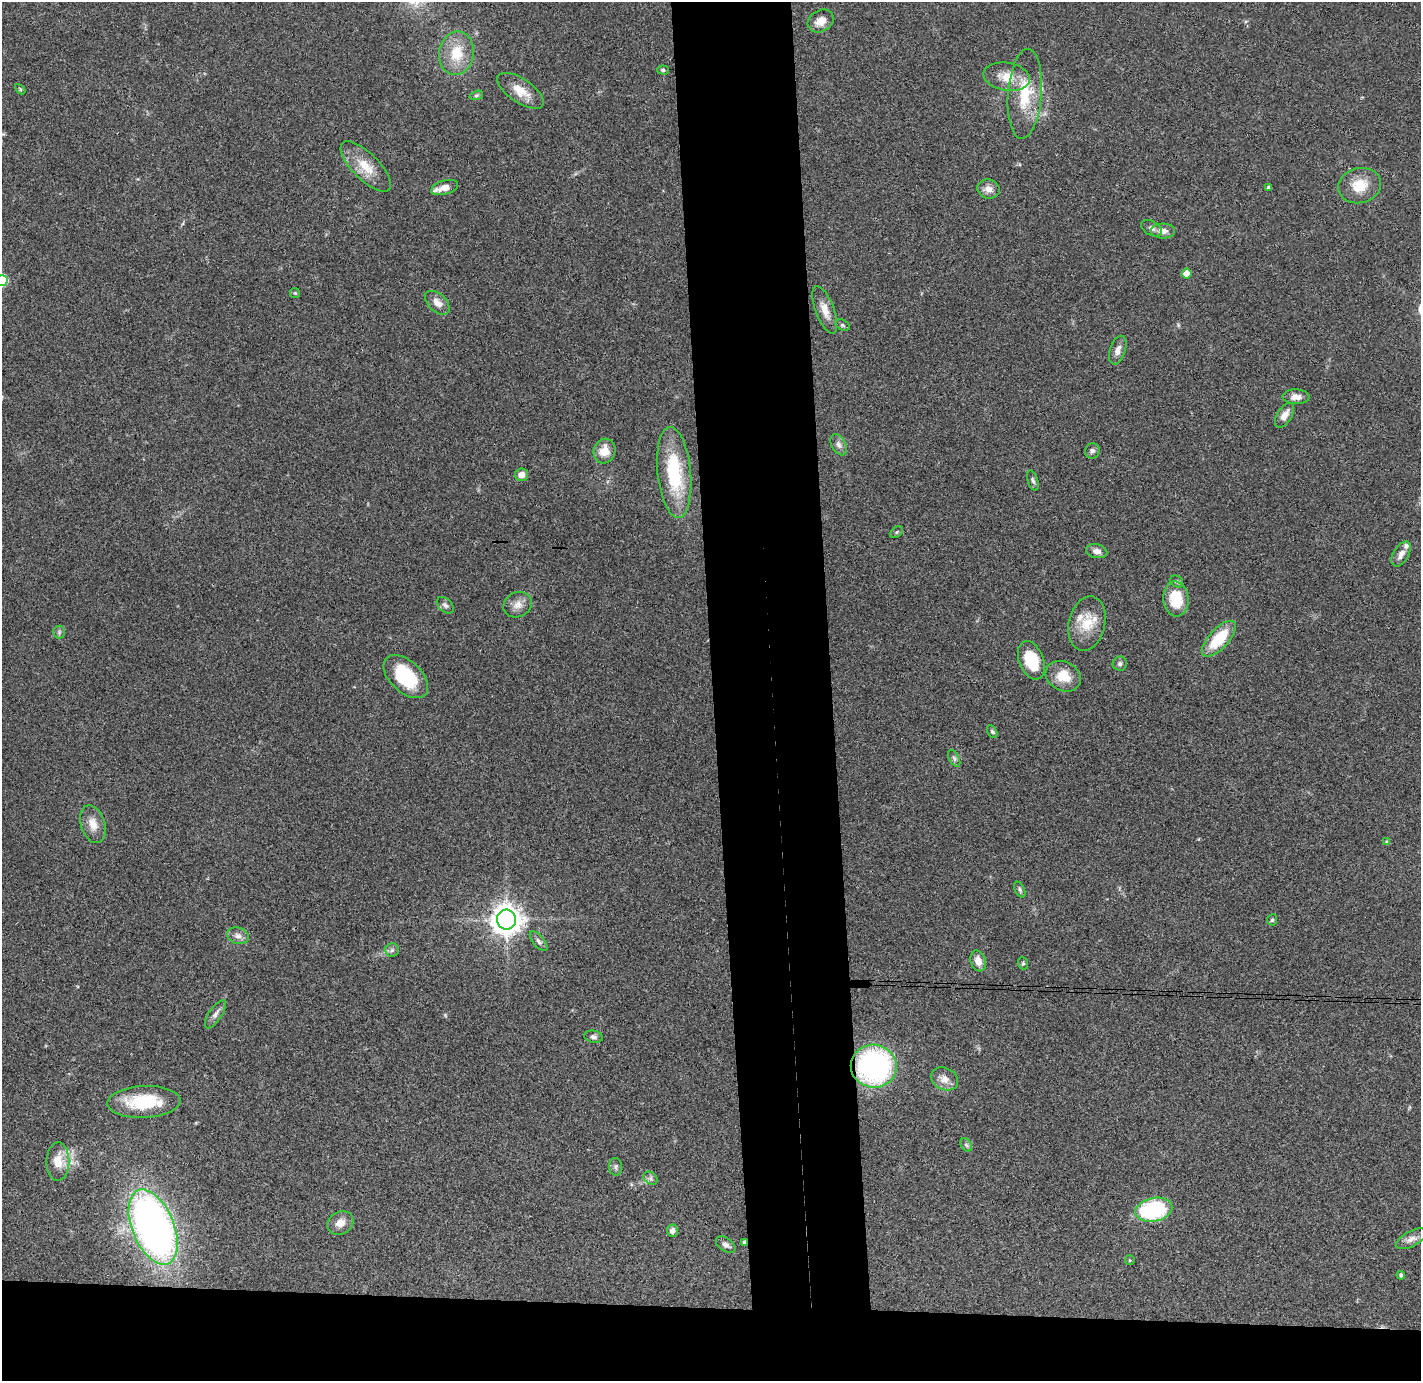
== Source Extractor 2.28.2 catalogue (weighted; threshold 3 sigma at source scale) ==
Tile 8 of 3 x 3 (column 2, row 3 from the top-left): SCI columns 1477-2895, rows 78-1456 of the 4370 x 4295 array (HDU 1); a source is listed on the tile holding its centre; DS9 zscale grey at full resolution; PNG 1423 x 1383 px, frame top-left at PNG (2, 2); each listed source drawn as its Kron ellipse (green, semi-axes under 4 px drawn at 4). Shown black and unused: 13% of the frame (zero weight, under 3 of 4 exposures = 6% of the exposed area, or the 3 px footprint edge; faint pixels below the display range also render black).
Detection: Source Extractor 2.28.2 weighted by HDU 2 'WHT'; one run over the whole footprint, this tile lists its part. Background 0.0824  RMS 0.0056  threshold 0.0254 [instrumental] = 3 sigma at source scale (4.5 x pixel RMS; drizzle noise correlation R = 1.50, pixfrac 1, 0.05/0.05 arcsec/px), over >= 5 px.
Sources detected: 78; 4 inside a brighter listed object's ellipse — not listed separately; the other 74 listed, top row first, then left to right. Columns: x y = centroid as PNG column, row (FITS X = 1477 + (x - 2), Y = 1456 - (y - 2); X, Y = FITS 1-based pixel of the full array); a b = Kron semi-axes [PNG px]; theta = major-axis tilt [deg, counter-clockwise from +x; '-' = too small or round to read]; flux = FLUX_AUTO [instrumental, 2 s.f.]
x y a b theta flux
821 21 13 10 30 5.3
456 53 22 17 82 16
663 70 6 4 -2 0.93
1007 77 23 14 -9 11
20 89 6 3 -45 0.66
521 91 27 12 -34 9.5
1025 94 45 17 85 25
476 95 7 4 19 0.87
366 166 33 13 -45 12
1360 186 22 17 14 13
445 188 14 7 16 5.9
1269 188 3 3 - 1.2
989 189 11 9 -17 3.7
1152 228 11 7 -29 2.3
1163 231 12 7 1 3.9
1187 274 5 5 - 7.6
2 280 5 5 - 40
295 293 5 5 - 0.66
437 303 15 9 -43 4.5
825 310 25 9 -69 6.5
842 325 7 5 -27 0.94
1118 350 15 7 72 3.6
1296 397 13 7 -1 4.2
1284 415 13 7 58 4.8
839 445 11 7 -63 2.5
605 451 12 10 72 7.8
1092 451 7 7 - 1.6
674 472 46 16 -84 37
521 475 7 6 - 4.4
1033 481 10 5 -72 1.4
897 532 7 4 35 0.97
1097 551 11 7 -12 3.3
1401 554 14 7 59 3.7
1177 581 7 5 -36 1.1
1176 599 17 12 -85 17
445 605 10 6 -44 1.8
518 605 15 12 26 5
1087 624 27 18 77 14
59 632 6 6 - 1.3
1219 639 22 9 47 22
1031 660 20 12 -69 23
1120 664 7 7 - 1.4
1063 676 18 14 -26 11
406 677 26 15 -43 32
992 732 7 4 -62 0.99
954 758 9 5 -63 1.3
93 824 19 12 -73 6.9
1387 842 4 4 - 1.3
1020 890 8 5 -64 1.1
507 920 10 9 - 730
1272 920 5 5 - 0.9
238 936 11 8 -17 2.9
539 941 12 5 -50 2
392 950 7 6 - 1.5
978 961 11 7 -71 4.6
1023 963 6 5 - 0.82
215 1014 16 6 56 2.7
593 1037 9 6 -11 1.7
874 1066 23 21 -8 110
944 1079 14 11 -25 4.7
144 1102 36 16 2 27
966 1145 7 5 -59 1.1
58 1162 19 11 89 10
615 1167 9 6 -85 1.6
651 1178 7 6 - 1.6
1154 1210 19 11 12 52
340 1223 14 11 27 5.3
153 1227 39 21 -67 280
672 1231 6 5 - 2.9
1411 1239 17 7 28 3.8
745 1242 4 4 - 1.7
726 1245 11 6 -34 2.2
1130 1260 5 4 - 0.63
1401 1275 4 4 - 0.88
Overlapping masked pixels (flux is a lower limit): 2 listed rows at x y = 874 1066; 745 1242
Isophote crosses this tile's border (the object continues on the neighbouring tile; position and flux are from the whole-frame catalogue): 1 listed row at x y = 2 280